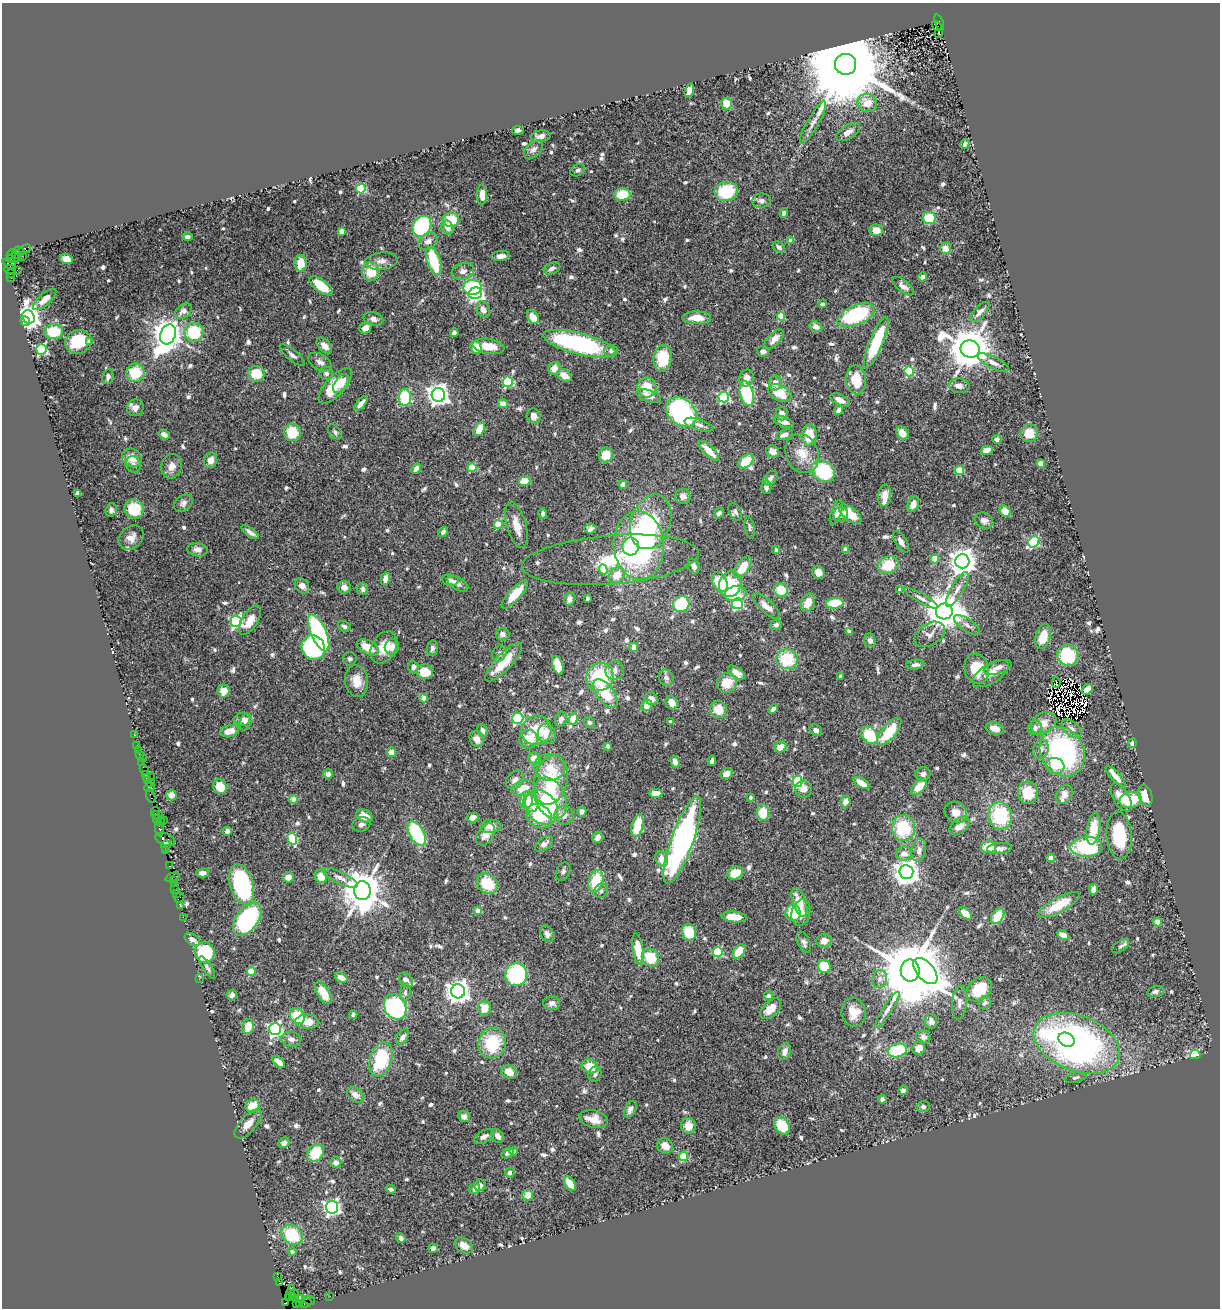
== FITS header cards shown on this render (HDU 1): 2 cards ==
NAXIS1  =                 1218
NAXIS2  =                 1306

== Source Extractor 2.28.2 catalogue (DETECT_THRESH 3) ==
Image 1218 x 1306 px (HDU 1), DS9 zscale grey, 1 PNG px = 1 image px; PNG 1222 x 1310 px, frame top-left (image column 1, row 1306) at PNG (2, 3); each listed source drawn as its Kron ellipse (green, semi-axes under 4 px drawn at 4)
Background 0.559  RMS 0.027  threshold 0.0795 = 3 sigma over >= 5 px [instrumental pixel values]
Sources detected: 759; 3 with non-positive FLUX_AUTO (blend fragments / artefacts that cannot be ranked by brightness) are neither listed nor drawn; of the other 756, the 500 brightest by FLUX_AUTO listed and drawn (256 fainter detections omitted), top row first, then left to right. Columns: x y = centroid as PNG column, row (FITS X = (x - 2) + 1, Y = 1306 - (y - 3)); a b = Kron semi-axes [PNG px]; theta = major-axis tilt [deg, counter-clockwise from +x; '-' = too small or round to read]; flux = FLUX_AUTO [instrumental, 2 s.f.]
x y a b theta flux
939 22 8 3 -68 400
937 26 5 3 - 530
939 33 3 2 - 11
846 64 10 10 - 52000
689 90 7 4 73 16
867 103 10 8 -24 27
726 104 6 5 - 33
813 123 24 6 60 14
518 130 6 4 9 5.2
848 132 13 6 31 13
541 136 10 5 9 8.3
965 144 5 4 - 6.5
533 149 11 7 41 8
578 170 8 5 33 5.3
361 189 5 4 - 140
726 191 11 9 13 92
622 194 8 6 2 48
482 195 10 5 88 19
762 201 9 7 5 7
784 213 5 4 - 7
929 218 6 6 - 61
451 220 8 7 - 52
422 226 11 8 59 150
447 228 7 6 - 17
876 230 7 5 -2 25
341 231 4 4 - 24
187 237 5 3 - 5.3
428 241 10 7 36 13
791 241 4 4 - 18
779 247 6 5 - 6
945 248 5 5 - 15
25 249 6 4 22 120
19 251 5 4 - 120
11 254 5 3 - 28
16 254 4 3 - 130
22 256 3 2 - 28
501 256 9 5 8 10
14 258 8 3 16 100
66 259 6 5 - 17
381 261 16 8 5 13
434 261 14 6 -72 95
301 263 8 6 89 36
9 264 7 4 -25 87
552 268 9 5 23 6.7
10 269 6 3 -9 36
17 270 2 2 - 9.7
371 271 9 8 - 47
463 271 11 8 20 10
11 274 3 3 - 23
922 277 5 4 - 7
11 278 3 2 - 63
321 286 13 6 -37 59
903 286 13 5 -39 9.1
473 287 9 7 -1 130
475 293 6 6 - 510
45 299 14 6 42 16
822 304 3 3 - 7
483 310 8 6 -62 12
183 311 9 6 37 11
980 312 13 5 47 9.9
856 315 20 10 22 150
781 316 4 4 - 55
28 317 7 6 - 1400
533 317 8 5 -57 23
697 318 14 6 -1 28
373 319 10 7 -15 8.7
25 321 5 4 - 560
816 327 7 5 -22 9.3
366 328 6 5 - 16
54 332 9 7 2 60
194 332 9 9 - 78
454 333 4 4 - 6.9
168 334 10 7 68 3100
774 339 12 6 45 14
90 341 4 4 - 17
78 342 13 12 - 63
876 343 27 6 67 130
579 344 37 10 -14 320
324 346 9 5 -48 15
489 346 16 7 -9 37
476 348 6 5 - 29
41 349 5 5 - 230
970 349 9 8 - 7400
611 351 7 6 - 5.7
763 351 6 5 - 5.8
292 355 16 5 -41 7.4
662 358 13 9 85 71
320 362 13 7 -30 10
993 363 17 6 -27 10
554 368 6 6 - 18
909 371 5 4 - 140
135 373 9 9 - 53
326 373 7 6 - 5.8
256 374 8 8 - 45
564 375 8 5 -34 21
108 377 7 5 79 6.2
747 378 8 7 - 14
856 380 14 10 -84 45
508 382 5 5 - 180
775 383 7 6 - 14
341 384 11 6 55 24
335 386 22 9 48 66
959 386 10 7 -7 9.4
647 388 10 9 - 39
747 393 13 6 -76 120
779 393 12 7 -27 52
438 395 7 6 - 1300
649 396 13 6 -18 18
405 397 8 6 -88 98
724 397 5 5 - 220
840 400 10 5 -26 14
361 403 9 4 50 10
503 404 5 4 - 18
135 408 8 8 - 11
839 410 5 3 - 6.3
681 412 17 13 -41 330
782 414 7 6 - 11
534 416 8 7 - 12
784 422 11 5 -20 11
699 425 15 5 -17 8.7
480 429 7 5 66 35
292 432 9 8 - 48
335 432 8 6 -47 5.7
902 433 7 5 -54 20
1029 433 9 8 - 32
164 435 6 4 -36 11
784 435 9 5 18 9.2
809 435 10 7 84 44
997 439 4 4 - 6.9
987 450 6 4 14 19
709 451 13 5 -45 26
773 451 7 5 -31 12
802 453 20 16 -67 36
606 455 7 7 - 32
132 458 10 9 - 21
211 460 7 6 - 15
746 461 9 5 37 46
133 464 8 7 - 5.3
1041 464 4 4 - 42
172 466 12 10 71 15
472 468 4 4 - 56
416 469 6 4 60 11
960 470 4 4 - 69
823 471 12 10 -37 120
770 478 8 6 46 5.7
525 481 6 4 16 27
623 484 4 4 - 12
766 487 6 5 - 6
78 493 4 4 - 6.6
885 495 11 6 83 17
683 496 7 7 - 9.3
183 503 10 7 40 7.6
913 504 8 5 68 16
134 509 10 9 - 53
111 510 7 5 71 5.2
1005 511 6 5 - 26
735 512 9 6 -62 5.5
543 513 5 4 - 6.9
719 513 6 4 53 5
836 513 13 5 71 13
841 514 8 7 - 11
850 514 13 6 -37 40
984 520 9 7 -26 11
651 522 28 19 71 150
498 525 4 4 - 75
516 525 23 9 -74 24
750 528 11 5 -79 5.1
590 529 6 5 - 6
250 532 10 4 -35 7.8
443 532 5 4 - 6.8
131 538 14 11 43 15
901 542 12 5 -58 11
1034 542 6 5 - 180
639 545 34 25 -86 380
631 547 9 8 - 60
846 549 4 4 - 19
197 550 10 6 -8 11
776 550 4 3 - 5.4
935 559 4 4 - 48
610 560 89 24 5 150
962 561 7 7 - 2300
888 565 11 8 27 52
694 566 8 5 -66 9.2
743 567 12 6 57 39
603 569 5 4 - 36
818 572 7 6 - 17
617 575 9 7 49 25
385 579 6 4 77 15
450 580 8 5 -8 5.6
720 582 10 7 -62 58
458 584 11 6 -31 9.7
730 584 13 11 74 80
302 586 8 6 -49 11
344 587 6 6 - 12
363 589 6 5 - 6.8
957 589 20 6 59 14
781 590 7 7 - 44
900 590 4 3 - 10
735 594 11 7 9 66
515 595 18 6 47 44
588 598 4 3 - 6.8
921 598 19 4 -30 8.1
569 599 6 5 - 9.9
808 603 9 6 64 24
835 603 9 5 3 59
681 604 8 7 - 92
737 604 5 5 - 240
766 606 17 6 -42 17
944 612 8 8 - 5400
250 620 16 8 57 24
236 621 6 5 - 320
776 625 5 5 - 6.8
967 625 15 6 -35 8.7
344 626 7 5 -25 5.5
850 632 4 4 - 13
319 633 20 7 -66 290
502 634 7 6 - 8.5
930 634 16 11 31 15
1043 636 12 7 74 32
870 640 7 6 - 7.3
368 647 12 7 -28 31
384 647 17 12 60 35
392 647 8 7 - 13
634 647 5 4 - 12
313 648 12 11 - 220
432 648 8 5 83 5.8
499 653 8 7 - 5.7
1068 655 11 10 - 110
350 659 7 6 - 5.2
787 659 10 10 - 84
504 662 25 8 47 56
558 665 10 5 -75 45
915 665 9 5 5 6.8
413 667 6 5 - 6.9
998 667 14 6 18 9
977 669 15 12 -75 52
615 670 9 9 - 14
425 672 8 7 - 39
736 673 9 5 -35 15
991 673 20 9 32 20
840 676 4 3 - 6.1
600 677 14 13 - 120
666 678 8 7 - 7
357 681 16 11 -82 27
727 683 10 9 - 37
1056 683 5 3 - 10
1087 689 6 4 37 9.7
224 691 6 6 - 19
605 693 17 8 -51 50
424 698 4 4 - 29
651 699 7 6 - 12
672 703 7 5 -58 23
647 705 6 5 - 23
718 709 9 8 - 28
773 709 5 4 - 7.8
518 718 5 5 - 190
242 719 8 6 13 10
561 719 7 6 - 11
573 719 6 4 67 56
246 722 8 5 70 7.9
589 722 6 5 - 5.5
670 722 4 3 - 6.3
1044 723 13 10 30 21
994 728 9 6 -15 14
1035 728 7 6 - 7.6
1072 729 11 7 -40 10
483 730 7 5 -62 6
536 730 15 14 - 52
816 730 7 5 -38 5.3
229 731 10 6 13 23
889 732 17 7 50 66
134 734 2 2 - 7.9
547 734 10 9 - 28
870 735 10 7 -49 74
477 739 8 7 - 13
529 739 9 9 - 36
1132 743 5 4 - 19
137 745 2 2 - 23
608 746 4 3 - 6.4
781 747 6 5 - 22
1041 749 10 7 74 9.8
138 750 2 2 - 11
392 752 5 4 - 20
1062 752 26 21 -60 330
140 754 3 3 - 65
143 759 2 2 - 8.6
534 759 6 5 - 22
675 761 6 4 -75 8.8
712 761 5 3 - 7.5
142 763 2 2 - 8.4
1055 766 9 8 - 23
549 767 15 13 -8 33
144 769 5 3 - 67
145 774 4 2 - 28
328 774 5 4 - 8.7
727 774 6 5 - 14
923 774 7 7 - 7.7
1115 776 13 4 -47 15
149 777 6 3 12 73
515 780 10 7 47 11
551 780 25 16 76 100
147 781 4 3 - 62
798 781 5 5 - 230
150 783 2 2 - 44
861 783 9 4 -31 28
220 787 7 6 - 31
919 787 9 5 45 36
150 788 5 4 - 97
523 788 12 7 18 31
804 789 8 8 - 13
656 793 6 4 0 18
1028 793 11 10 - 51
1064 794 10 7 57 15
171 795 5 5 - 9.4
151 796 7 3 -67 95
1145 796 10 6 -74 32
751 797 4 3 - 5.1
1121 797 16 8 -60 27
550 798 22 15 -65 97
294 800 4 4 - 32
526 800 8 6 77 29
1130 800 11 8 15 58
845 802 6 5 - 15
531 803 9 8 - 34
542 807 18 15 -51 160
155 811 4 3 - 91
582 811 5 4 - 8.5
956 812 12 10 -37 19
763 813 8 6 -84 44
157 815 6 3 -14 100
564 815 9 9 - 14
364 816 9 6 -26 21
539 816 14 11 -38 50
1000 816 13 12 - 110
473 817 6 5 - 13
157 819 4 3 - 40
164 820 2 2 - 65
160 821 5 4 - 76
361 824 9 7 12 6.9
491 826 10 6 4 16
637 826 11 5 77 56
960 826 11 7 42 21
903 828 13 11 -81 93
160 829 8 3 -86 200
1093 829 16 6 81 46
227 831 4 4 - 8.1
417 833 13 7 -61 130
486 834 12 8 56 17
1119 835 24 12 -85 81
598 837 6 5 - 12
292 838 6 4 -75 100
165 839 10 6 -21 190
682 840 46 11 70 530
544 844 10 6 37 9.4
166 846 6 4 86 210
988 847 7 6 - 34
1086 847 16 10 2 160
1000 848 12 5 5 8.7
919 850 11 7 80 12
166 851 4 2 - 52
904 854 8 7 - 14
1051 858 4 4 - 24
662 859 8 6 -70 18
169 866 3 2 - 34
563 872 9 6 65 5.7
906 872 7 7 - 2100
203 873 6 4 -2 8.5
735 873 8 6 23 42
321 876 7 6 - 23
172 877 7 3 20 68
288 877 5 5 - 20
340 878 19 6 -26 12
173 880 3 3 - 67
596 881 11 7 72 63
174 883 3 3 - 47
242 884 20 11 -74 190
487 884 11 9 -42 60
175 889 2 2 - 22
1093 889 5 4 - 13
362 891 9 8 - 6300
601 891 7 6 - 5.5
176 893 3 2 - 66
179 898 5 2 - 64
799 902 15 6 -72 38
180 905 2 2 - 27
1059 905 23 7 28 62
478 911 4 4 - 13
793 913 8 7 - 47
801 913 13 9 77 22
965 913 7 4 -44 29
998 916 9 5 56 54
183 917 2 2 - 12
734 917 12 5 -5 24
247 919 19 11 53 210
1158 922 4 4 - 36
689 932 8 7 - 78
547 934 8 6 -59 9.4
1063 935 6 4 -31 18
192 939 8 5 -35 10
824 941 7 7 - 15
804 942 11 6 -65 6.8
1120 946 10 5 33 5.1
638 949 15 5 -82 46
739 951 8 5 54 30
205 952 10 10 - 120
718 952 5 4 - 120
650 958 9 8 - 53
824 966 7 6 - 61
207 967 13 4 -57 5.7
251 971 4 4 - 59
910 971 11 9 89 22000
925 971 15 8 -50 1800
516 975 11 11 - 180
341 978 7 4 -27 14
199 979 4 2 - 8.6
880 979 9 7 79 8
406 980 8 6 -50 12
979 989 14 10 38 59
458 991 7 7 - 1600
405 992 9 5 85 5.5
1155 992 8 5 14 6.5
323 993 12 6 -59 42
232 995 5 5 - 6.3
769 996 4 4 - 12
552 1003 8 7 - 9.9
959 1003 17 7 85 9.9
985 1003 7 6 - 5.1
395 1007 13 10 -64 290
484 1008 7 6 - 31
771 1009 12 7 45 29
887 1009 21 4 57 11
854 1012 14 12 -80 31
353 1015 4 4 - 5.7
297 1016 8 7 - 54
307 1022 12 7 -3 27
931 1022 7 6 - 8.2
248 1026 8 6 75 26
275 1029 6 6 - 390
402 1037 8 5 54 8.9
923 1037 7 6 - 7.3
291 1039 10 7 -12 11
1067 1040 8 6 -28 67
492 1043 15 14 - 90
1077 1043 45 27 -21 830
919 1048 7 6 - 15
897 1050 10 6 14 120
785 1052 8 6 71 10
1195 1055 5 4 - 190
381 1059 18 11 71 110
279 1062 7 4 -41 19
590 1066 8 6 -21 30
509 1072 8 6 -29 21
595 1074 8 6 65 5.5
1076 1077 11 5 14 5.1
903 1091 5 4 - 9.2
355 1095 9 6 -36 14
882 1099 4 4 - 5.1
253 1106 7 6 - 38
923 1107 6 5 - 5.6
630 1109 9 5 64 8
464 1116 6 5 - 11
593 1119 15 8 -12 20
248 1124 18 8 48 20
688 1126 8 7 - 23
782 1126 9 7 -55 55
497 1136 7 5 -53 8.7
484 1137 11 6 27 8.5
284 1143 6 5 - 6.8
665 1146 8 7 - 15
514 1151 4 4 - 14
315 1153 9 7 51 58
508 1153 6 4 37 7.3
683 1156 5 4 - 89
336 1162 5 5 - 13
510 1173 5 4 - 6.4
570 1184 8 4 -55 34
480 1185 6 5 - 7.8
475 1188 6 5 - 9.1
391 1189 5 4 - 5
528 1195 5 5 - 18
332 1207 6 6 - 550
292 1235 11 9 -37 85
401 1238 5 4 - 6.6
464 1245 10 7 -33 16
433 1248 4 4 - 9.7
292 1252 4 4 - 5.1
277 1276 3 2 - 21
279 1283 4 3 - 67
291 1292 8 3 75 59
294 1293 4 3 - 400
330 1296 2 2 - 9.1
293 1297 3 3 - 200
289 1298 3 3 - 77
298 1299 2 2 - 22
302 1299 3 2 - 20
309 1300 6 3 -23 67
285 1303 4 3 - 27
296 1303 3 2 - 29
300 1303 3 2 - 25
305 1303 6 3 17 73
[256 fainter detections neither listed nor drawn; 3 non-positive-flux detections neither listed nor drawn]